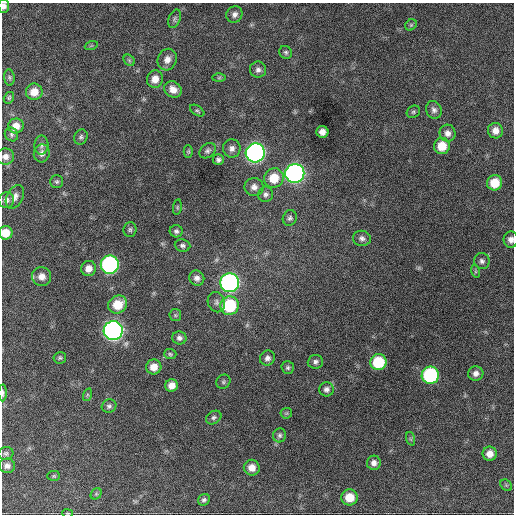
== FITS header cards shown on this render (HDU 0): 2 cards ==
NAXIS1  =                  512 / Axis length
NAXIS2  =                  512 / Axis length

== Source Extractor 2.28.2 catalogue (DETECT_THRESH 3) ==
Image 512 x 512 px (HDU 0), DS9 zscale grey, 1 PNG px = 1 image px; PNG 516 x 516 px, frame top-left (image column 1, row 512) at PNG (2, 3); each listed source drawn as its Kron ellipse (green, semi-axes under 4 px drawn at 4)
Background 1090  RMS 28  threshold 82.9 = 3 sigma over >= 5 px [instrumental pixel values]
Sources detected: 92; all 92 listed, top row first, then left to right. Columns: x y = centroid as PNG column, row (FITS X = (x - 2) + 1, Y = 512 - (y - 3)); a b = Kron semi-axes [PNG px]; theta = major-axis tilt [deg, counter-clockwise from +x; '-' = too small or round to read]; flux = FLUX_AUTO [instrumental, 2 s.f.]
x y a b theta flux
4 6 7 5 87 8900
234 14 8 7 - 8000
174 19 9 5 71 4500
411 25 6 5 - 2900
91 46 6 4 19 2200
286 52 7 6 - 4000
129 60 6 5 - 3300
167 60 11 9 68 14000
258 70 8 8 - 7300
9 77 8 5 -84 4000
219 78 6 4 1 2700
155 79 9 8 - 17000
173 89 9 7 -33 16000
34 92 8 8 - 21000
9 98 6 5 - 2900
434 110 9 7 -64 7000
197 111 8 4 -33 3400
413 112 7 5 32 3500
16 126 8 7 - 15000
495 131 8 7 - 13000
322 132 6 6 - 12000
447 133 8 8 - 10000
11 134 7 6 - 4300
81 137 8 6 64 4400
41 145 9 7 88 6400
442 146 8 8 - 34000
232 148 9 9 - 9900
188 151 6 4 89 2600
208 151 9 6 41 5700
42 153 9 8 - 8700
255 153 9 9 - 770000
5 156 9 8 - 9700
218 160 5 5 - 4700
295 173 9 9 - 780000
274 178 10 9 - 40000
57 182 6 6 - 3600
495 183 8 7 - 36000
254 187 9 9 - 10000
266 194 8 7 - 6100
15 197 12 8 61 9900
6 200 8 7 - 7300
177 207 8 4 82 2500
290 218 8 7 - 5200
130 230 7 6 - 3900
176 231 6 6 - 5100
6 233 7 7 - 24000
362 238 9 7 -10 7300
511 240 8 7 - 9200
182 246 8 6 -6 5100
482 261 8 8 - 6300
110 265 9 9 - 400000
88 268 7 7 - 14000
475 271 6 4 -72 3000
42 276 9 9 - 14000
197 278 8 7 - 8600
230 283 9 9 - 630000
216 302 10 8 -69 8000
118 304 10 8 30 39000
230 306 9 9 - 110000
175 315 6 5 - 3200
113 331 9 9 - 930000
179 338 7 6 - 6500
170 354 6 5 - 3200
60 358 6 5 - 3500
267 358 8 7 - 7100
315 362 8 7 - 5800
378 362 8 8 - 80000
154 367 7 7 - 19000
288 368 6 6 - 3800
476 373 7 7 - 9000
430 375 8 8 - 230000
223 382 7 6 - 3700
172 385 6 6 - 14000
326 389 7 7 - 6900
3 393 8 3 89 4100
87 395 6 4 72 2600
109 406 7 6 - 5100
286 413 6 5 - 2700
214 417 8 6 32 4900
280 435 7 6 - 4400
411 439 7 4 -71 2900
6 453 7 6 - 4500
490 454 7 7 - 14000
374 463 7 7 - 8400
7 466 8 7 - 8600
252 468 8 8 - 16000
54 476 6 5 - 2700
506 485 6 5 - 3000
96 494 6 5 - 2700
350 497 8 8 - 33000
204 500 6 5 - 4500
68 513 5 3 - 1900
At the frame edge (FLAGS 8, measured only in part): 6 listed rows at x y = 4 6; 5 156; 6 233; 511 240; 3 393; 68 513